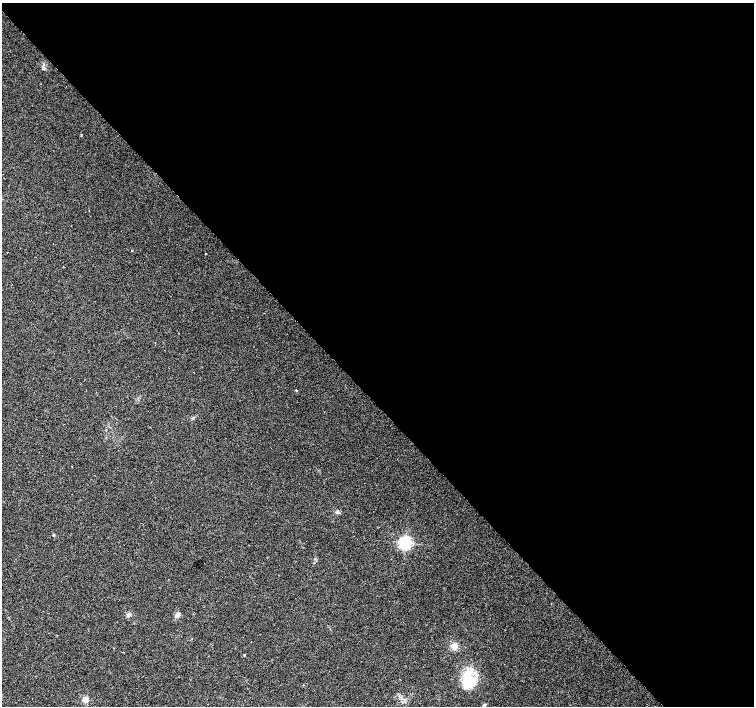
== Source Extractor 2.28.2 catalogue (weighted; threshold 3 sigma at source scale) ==
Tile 8 of 4 x 4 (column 4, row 2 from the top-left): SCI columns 4515-6018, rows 3028-4434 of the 6018 x 5989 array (HDU 1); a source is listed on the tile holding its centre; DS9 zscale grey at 2 x 2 block average (1 PNG px = mean of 2 x 2 image px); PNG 756 x 708 px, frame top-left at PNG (2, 3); no overlay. Shown black and unused: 57% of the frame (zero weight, under 2 of 3 exposures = <1% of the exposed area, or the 3 px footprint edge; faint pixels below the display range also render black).
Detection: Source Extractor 2.28.2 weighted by HDU 2 'WHT'; one run over the whole footprint, this tile lists its part. Background 0.0386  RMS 0.0086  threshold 0.0389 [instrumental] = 3 sigma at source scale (4.5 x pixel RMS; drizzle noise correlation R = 1.50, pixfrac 1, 0.0396/0.0396 arcsec/px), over >= 5 px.
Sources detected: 20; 6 inside a brighter listed object's ellipse — not listed separately; the other 14 listed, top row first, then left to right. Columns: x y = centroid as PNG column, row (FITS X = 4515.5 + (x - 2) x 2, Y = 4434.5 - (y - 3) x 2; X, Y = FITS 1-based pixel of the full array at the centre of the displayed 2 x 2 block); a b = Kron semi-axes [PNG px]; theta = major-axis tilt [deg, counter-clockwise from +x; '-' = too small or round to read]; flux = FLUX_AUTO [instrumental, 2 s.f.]
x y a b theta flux
43 67 9 3 -81 4.4
132 250 2 2 - 1.2
206 254 2 2 - 1.1
296 390 2 2 - 1.8
337 513 5 4 - 3.3
53 535 3 3 - 1.5
405 543 4 4 - 510
128 615 5 4 - 4.9
177 615 7 4 63 7.2
454 646 7 6 - 12
244 655 2 2 - 2.2
467 676 13 12 - 40
85 699 5 5 - 10
484 705 3 2 - 5.5
Diffuse or blended objects may show on this block-average render without a row.